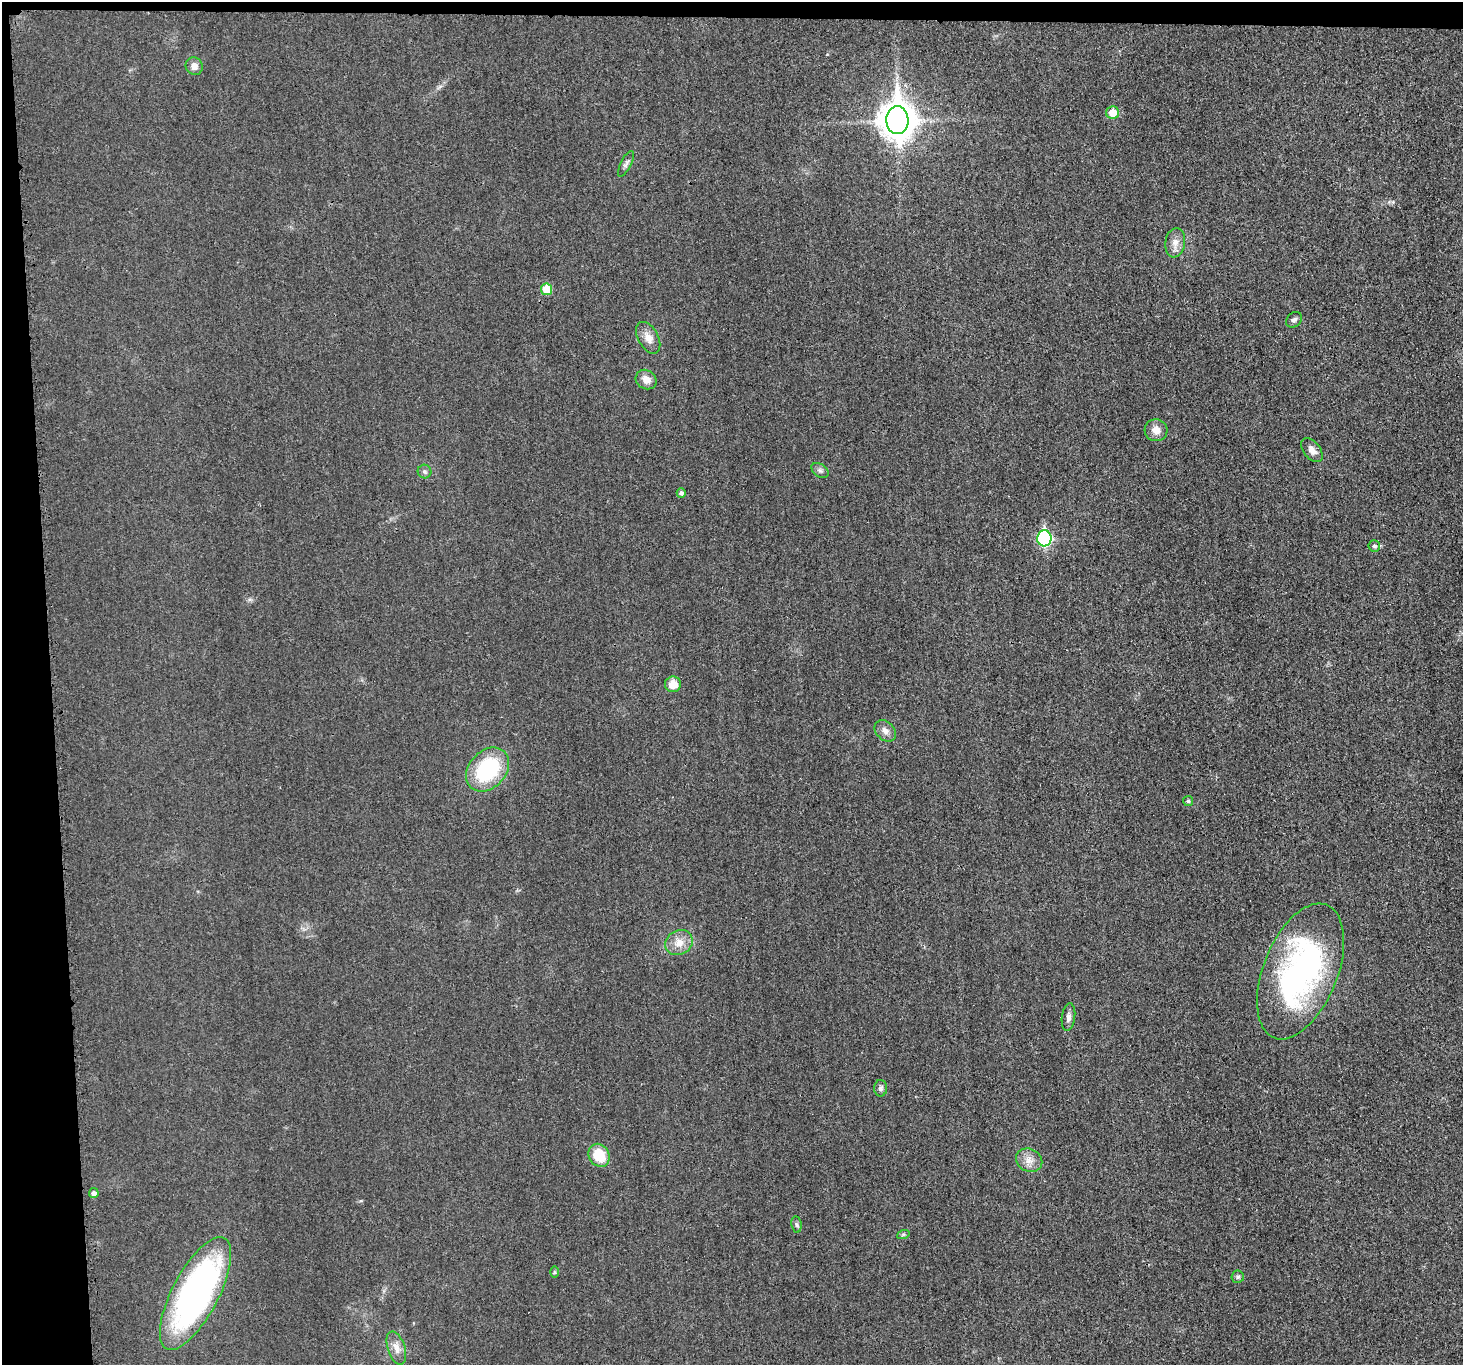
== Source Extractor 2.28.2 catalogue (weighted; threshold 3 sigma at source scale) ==
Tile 1 of 3 x 3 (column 1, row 1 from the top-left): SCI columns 1-1461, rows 2857-4219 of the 4398 x 4371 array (HDU 1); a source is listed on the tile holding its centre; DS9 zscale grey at full resolution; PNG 1465 x 1367 px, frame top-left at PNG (2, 2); each listed source drawn as its Kron ellipse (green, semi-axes under 4 px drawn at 4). Shown black and unused: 5% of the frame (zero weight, under 3 of 4 exposures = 1% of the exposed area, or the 3 px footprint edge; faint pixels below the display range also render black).
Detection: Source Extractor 2.28.2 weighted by HDU 2 'WHT'; one run over the whole footprint, this tile lists its part. Background 0.0225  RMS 0.0059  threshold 0.0264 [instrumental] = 3 sigma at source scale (4.5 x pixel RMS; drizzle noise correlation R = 1.50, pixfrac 1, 0.05/0.05 arcsec/px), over >= 5 px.
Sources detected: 33; all 33 listed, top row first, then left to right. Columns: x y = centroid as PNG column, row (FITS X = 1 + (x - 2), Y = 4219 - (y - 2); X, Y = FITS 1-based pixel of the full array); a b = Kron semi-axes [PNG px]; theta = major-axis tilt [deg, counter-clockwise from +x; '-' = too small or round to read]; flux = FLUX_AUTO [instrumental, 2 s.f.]
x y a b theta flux
194 66 9 8 - 3.5
1113 113 6 6 - 8.8
897 120 14 11 -87 1200
626 164 14 5 63 2
1175 243 15 10 81 5.3
546 289 6 6 - 13
1294 320 9 6 43 1.9
648 338 17 10 -61 5.6
646 380 11 9 -33 5.1
1156 430 11 11 - 5.1
1312 450 14 8 -50 3.8
820 470 9 6 -36 1.8
424 472 7 7 - 1.4
681 493 5 4 - 1.6
1044 538 8 7 - 85
1374 546 6 6 - 1.7
673 684 8 8 - 7.7
885 731 12 9 -45 3.6
488 769 24 18 47 48
1188 801 5 5 - 1
679 942 14 12 29 6.9
1300 971 71 37 68 160
1068 1017 14 6 82 2.8
881 1088 8 6 89 1.8
599 1155 12 10 -59 16
1029 1160 13 11 -24 5.2
94 1193 5 5 - 2.6
796 1224 8 5 -83 1.2
903 1235 6 4 20 0.87
554 1272 6 4 90 0.76
1238 1277 6 6 - 1.4
195 1293 62 23 62 190
396 1348 17 8 -72 5